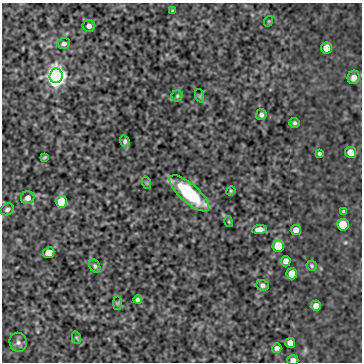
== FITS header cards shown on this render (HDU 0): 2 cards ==
NAXIS1  =                  360
NAXIS2  =                  360

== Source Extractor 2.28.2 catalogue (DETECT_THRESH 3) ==
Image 360 x 360 px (HDU 0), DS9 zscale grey, 1 PNG px = 1 image px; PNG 364 x 364 px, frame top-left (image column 1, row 360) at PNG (2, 3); each listed source drawn as its Kron ellipse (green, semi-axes under 4 px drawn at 4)
Background -0.476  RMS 0.74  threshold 2.23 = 3 sigma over >= 5 px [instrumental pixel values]
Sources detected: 41; all 41 listed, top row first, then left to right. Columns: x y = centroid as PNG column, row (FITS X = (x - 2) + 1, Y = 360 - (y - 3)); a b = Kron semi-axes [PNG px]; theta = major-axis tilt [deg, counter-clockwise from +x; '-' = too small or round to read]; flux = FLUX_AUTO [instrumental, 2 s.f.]
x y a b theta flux
172 11 3 3 - 62
269 21 5 3 - 43
89 26 6 6 - 250
64 44 6 5 - 170
327 48 5 5 - 700
56 76 7 6 - 40000
354 77 7 6 - 310
177 96 5 5 - 81
200 96 7 4 -72 68
261 115 5 5 - 160
295 123 5 5 - 98
125 141 6 4 -72 120
351 152 5 5 - 630
319 153 4 3 - 95
45 157 4 2 - 57
147 183 6 4 -71 55
231 191 5 4 - 60
189 193 25 9 -42 3400
28 198 7 6 - 350
61 202 6 5 - 2000
7 209 7 5 38 140
344 211 4 4 - 92
229 222 5 3 - 47
343 225 6 5 - 1700
259 229 7 4 7 270
296 230 5 5 - 370
278 246 6 5 - 1900
49 253 5 5 - 1000
286 261 5 5 - 330
95 266 7 5 -61 100
312 266 5 5 - 70
292 274 5 5 - 1200
262 285 6 5 - 150
138 300 4 4 - 120
118 303 7 4 90 83
316 306 5 5 - 380
77 338 6 4 -71 70
18 342 9 8 - 190
290 343 5 5 - 410
277 348 5 4 - 200
293 360 5 5 - 220
At the frame edge (FLAGS 8, measured only in part): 1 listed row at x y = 293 360